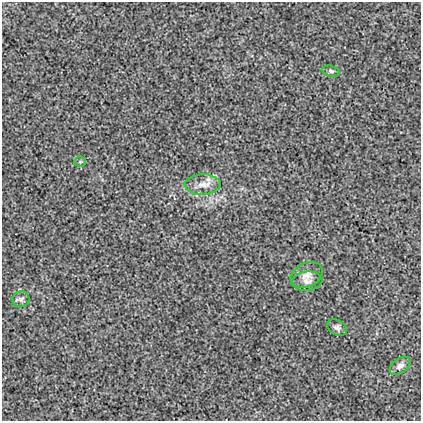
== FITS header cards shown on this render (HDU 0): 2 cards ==
NAXIS1  =                  419
NAXIS2  =                  419

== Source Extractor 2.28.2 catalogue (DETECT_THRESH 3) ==
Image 419 x 419 px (HDU 0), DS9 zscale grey, 1 PNG px = 1 image px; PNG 423 x 423 px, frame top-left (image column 1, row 419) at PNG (2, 2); each listed source drawn as its Kron ellipse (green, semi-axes under 4 px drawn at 4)
Background 0.00131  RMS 0.018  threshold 0.0539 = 3 sigma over >= 5 px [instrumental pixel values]
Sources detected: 8; all 8 listed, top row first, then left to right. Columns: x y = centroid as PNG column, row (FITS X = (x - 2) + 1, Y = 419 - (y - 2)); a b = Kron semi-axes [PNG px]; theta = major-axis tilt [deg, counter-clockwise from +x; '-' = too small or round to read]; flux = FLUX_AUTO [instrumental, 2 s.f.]
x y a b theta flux
331 71 9 5 -15 3
80 162 5 5 - 2.1
203 184 18 10 2 13
307 275 17 12 26 12
307 281 15 9 6 8.4
21 299 8 8 - 3.9
337 328 10 7 -29 4.6
400 366 11 7 37 5.9